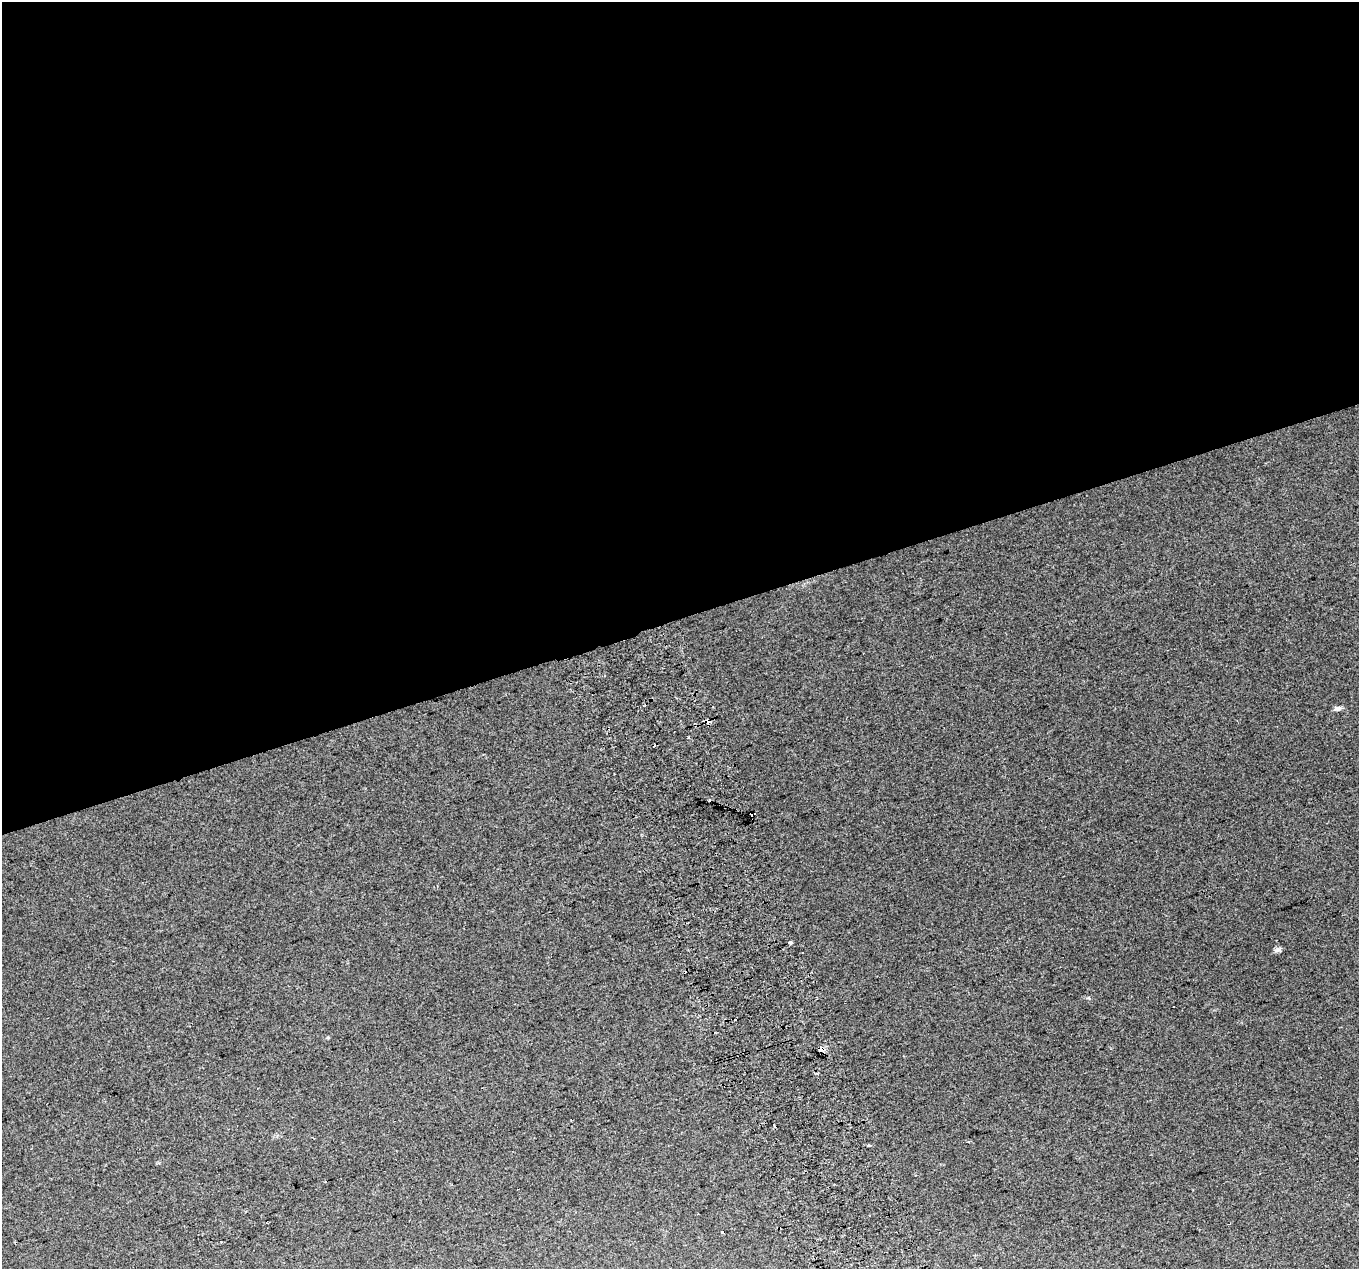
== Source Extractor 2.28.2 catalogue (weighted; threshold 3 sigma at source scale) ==
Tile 2 of 4 x 4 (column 2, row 1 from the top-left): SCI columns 1400-2756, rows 3940-5206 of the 5515 x 5290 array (HDU 1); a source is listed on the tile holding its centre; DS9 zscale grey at full resolution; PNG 1361 x 1271 px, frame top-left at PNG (2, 2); no overlay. Shown black and unused: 49% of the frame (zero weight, under 2 of 3 exposures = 2% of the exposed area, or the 3 px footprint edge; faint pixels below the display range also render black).
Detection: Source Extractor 2.28.2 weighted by HDU 2 'WHT'; one run over the whole footprint, this tile lists its part. Background 0.00879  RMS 0.007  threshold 0.0314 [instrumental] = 3 sigma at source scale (4.5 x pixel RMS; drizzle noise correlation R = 1.50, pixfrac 1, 0.0396/0.0396 arcsec/px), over >= 5 px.
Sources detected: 17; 7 cosmic-ray / hot-pixel residue — not listed; the other 10 listed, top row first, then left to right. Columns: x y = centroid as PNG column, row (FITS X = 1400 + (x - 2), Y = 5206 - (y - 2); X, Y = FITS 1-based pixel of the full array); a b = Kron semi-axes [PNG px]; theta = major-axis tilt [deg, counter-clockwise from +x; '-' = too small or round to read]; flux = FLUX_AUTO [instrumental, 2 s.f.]
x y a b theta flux
1337 708 9 6 10 2.3
709 721 5 4 - 4.8
688 738 3 3 - 0.99
790 943 4 3 - 3.5
1278 950 9 7 8 1.9
735 1020 3 3 - 2.5
774 1126 4 3 - 2.8
868 1145 3 3 - 2.1
723 1232 3 3 - 2.2
222 1242 2 2 - 0.56
Overlapping masked pixels (flux is a lower limit): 1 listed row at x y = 709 721